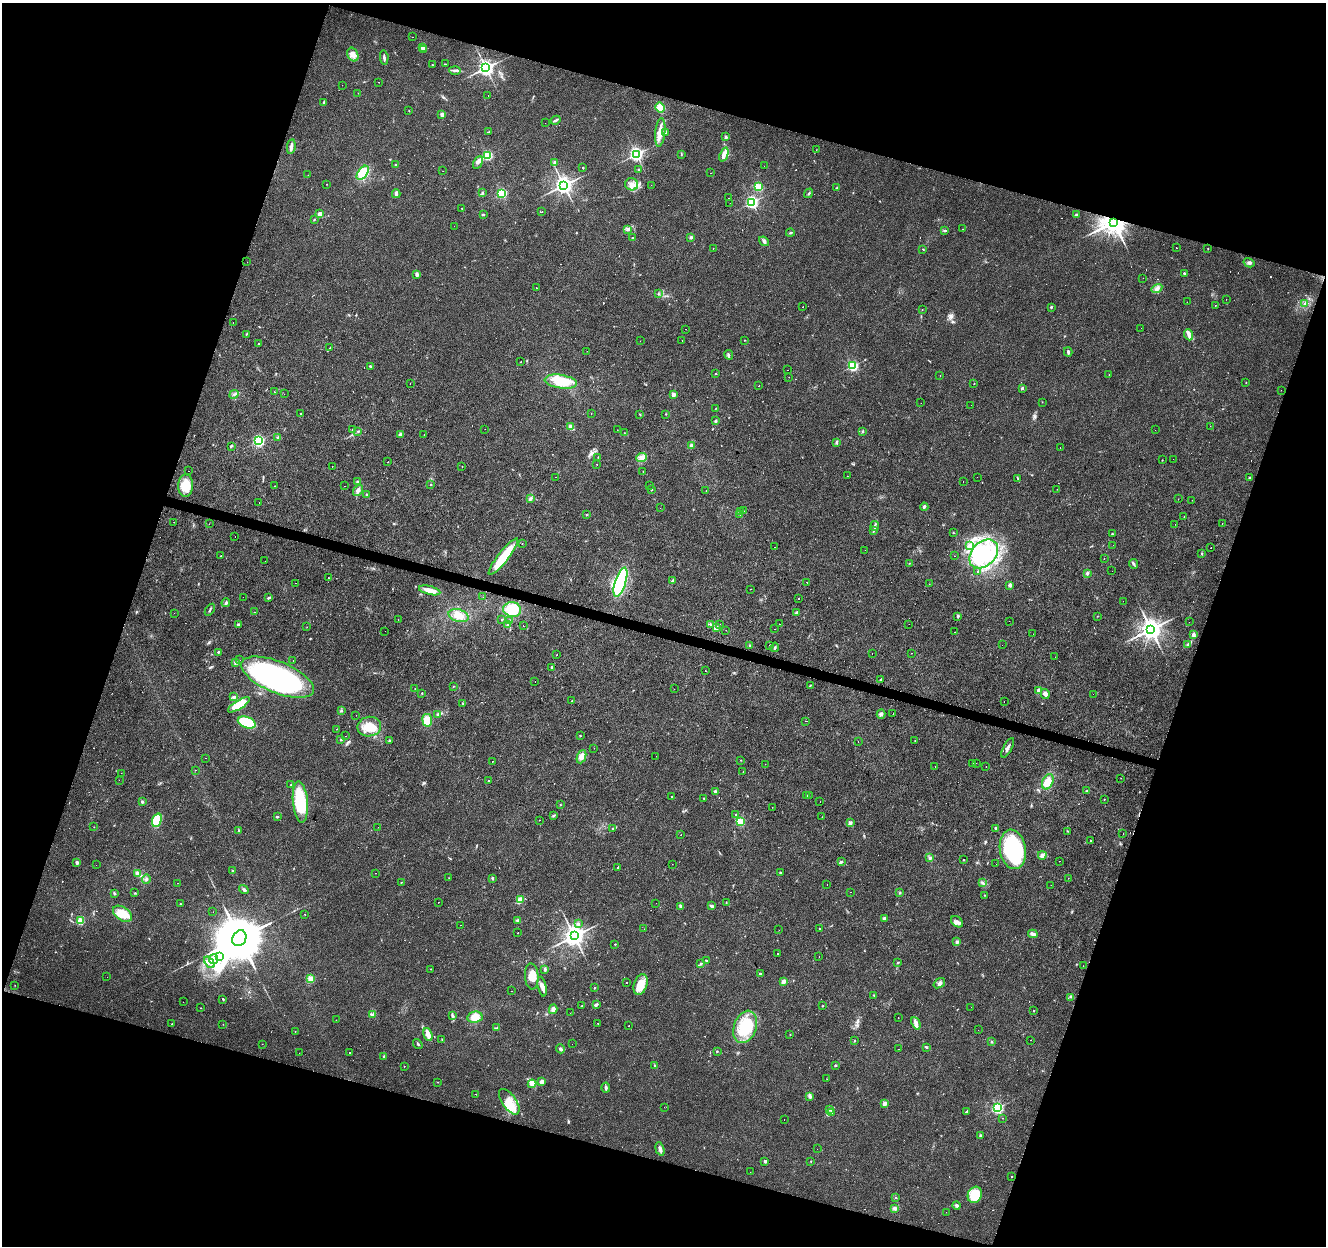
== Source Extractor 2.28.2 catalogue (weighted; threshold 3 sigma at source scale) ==
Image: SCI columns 6-5300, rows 279-5251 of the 5300 x 5466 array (HDU 1 of 3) = the unmasked area's bounding box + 8 px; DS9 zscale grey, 4 x 4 block average (1 PNG px = mean of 4 x 4 image px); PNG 1328 x 1248 px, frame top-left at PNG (2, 3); each listed source drawn as its Kron ellipse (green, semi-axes under 4 px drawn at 4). Shown black and unused: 37% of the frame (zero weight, under 3 of 4 exposures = <1% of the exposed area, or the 3 px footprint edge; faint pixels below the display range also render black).
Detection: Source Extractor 2.28.2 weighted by HDU 2 'WHT'. Background 0.0156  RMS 0.0032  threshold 0.0144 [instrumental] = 3 sigma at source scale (4.5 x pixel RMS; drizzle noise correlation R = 1.50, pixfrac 1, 0.0396/0.0396 arcsec/px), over >= 5 px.
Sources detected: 666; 2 too faint to see at this stretch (4 x 4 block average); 4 inside a brighter object's white glare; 126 cosmic-ray / hot-pixel residue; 2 long thin detections or spike segments (spike, bleed or trail) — neither listed nor drawn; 4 coinciding with a brighter row at this scale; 14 inside a brighter listed object's ellipse — not listed separately; of the other 514, all 500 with FLUX_AUTO >= 0.281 (the completeness limit of this list) listed and drawn (14 fainter detections not listed), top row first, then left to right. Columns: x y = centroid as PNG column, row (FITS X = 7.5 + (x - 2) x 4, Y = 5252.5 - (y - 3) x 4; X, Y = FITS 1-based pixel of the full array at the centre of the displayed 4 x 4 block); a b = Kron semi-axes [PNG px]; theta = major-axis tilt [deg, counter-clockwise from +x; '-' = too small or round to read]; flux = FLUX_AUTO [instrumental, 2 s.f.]
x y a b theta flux
412 37 2 2 - 0.66
423 47 2 2 - 31
424 49 2 2 - 8.8
353 55 7 5 -64 15
384 58 7 2 -86 4.3
445 64 3 2 - 1.2
432 65 2 2 - 1.4
486 68 3 3 - 850
455 70 6 3 -2 4.7
379 82 2 2 - 1.2
342 85 2 2 - 0.8
358 93 2 2 - 0.48
488 96 2 2 - 0.82
323 102 3 2 - 1.5
660 108 5 4 - 20
409 111 2 2 - 0.73
442 114 2 2 - 24
556 120 5 2 - 3.5
545 123 2 2 - 1.7
488 132 3 2 - 1.4
660 132 14 5 84 22
665 133 2 2 - 0.75
726 137 2 2 - 12
291 147 7 2 79 7.7
816 150 2 2 - 0.71
636 154 2 2 - 550
681 154 3 2 - 1.2
488 155 2 2 - 180
724 155 7 4 68 13
478 162 7 3 64 6
554 162 2 2 - 1.1
396 165 2 2 - 7.5
764 166 2 2 - 0.4
583 168 2 2 - 3.5
638 170 2 2 - 1
443 171 2 2 - 0.68
363 173 8 4 55 51
710 173 2 2 - 1.5
308 175 2 2 - 0.38
327 184 2 2 - 0.47
632 184 6 6 - 12
564 185 3 3 - 1100
651 185 2 2 - 0.44
758 187 2 2 - 120
836 188 2 2 - 0.99
483 192 2 2 - 1.2
502 193 2 2 - 210
808 193 5 2 - 2.3
396 194 4 2 - 7.5
729 198 2 2 - 0.37
752 202 2 2 - 400
730 203 2 2 - 0.45
462 208 2 2 - 2.9
542 212 2 2 - 2.8
320 214 2 2 - 30
483 215 4 2 - 1.7
1076 215 2 2 - 11
314 219 2 2 - 1.1
1113 222 4 3 - 3100
454 226 2 2 - 0.31
627 229 3 2 - 2
962 229 2 2 - 1.2
945 231 4 2 - 1.9
790 233 4 2 - 2.4
691 237 3 2 - 3.2
633 238 3 2 - 1.6
764 241 5 3 - 4
713 248 2 2 - 0.65
1176 248 2 2 - 0.84
923 249 2 2 - 1
1208 249 2 2 - 0.64
247 262 2 2 - 0.51
1249 263 6 3 -30 4
1184 273 2 2 - 5.1
417 275 4 3 - 3.6
1143 278 2 2 - 0.58
537 288 2 2 - 43
1157 289 5 4 - 6.7
658 294 2 2 - 1.2
1226 299 2 2 - 0.45
1187 302 2 2 - 2.8
1305 304 3 2 - 1.6
1215 305 2 2 - 0.49
803 307 2 2 - 48
1051 307 2 2 - 4.5
922 309 2 2 - 0.71
233 323 2 2 - 0.83
1141 328 2 2 - 0.71
685 329 2 2 - 0.39
246 334 3 2 - 1.3
1189 335 6 3 -67 6.7
745 340 2 2 - 0.65
640 341 2 2 - 0.39
682 341 2 2 - 0.32
258 344 2 2 - 1.7
330 348 2 2 - 0.68
587 351 2 2 - 0.47
1068 352 5 2 - 3.7
729 355 5 2 - 3
521 362 2 2 - 4
371 366 4 2 - 2.2
853 366 2 2 - 240
788 370 2 2 - 0.58
716 373 2 2 - 0.94
1109 374 2 2 - 0.55
940 376 2 2 - 2.1
789 377 2 2 - 0.51
561 382 16 6 -9 40
1246 382 2 2 - 1.1
410 383 2 2 - 2.3
974 384 2 2 - 0.66
759 386 2 2 - 4.8
1022 388 2 2 - 11
1281 390 2 2 - 0.94
274 392 2 2 - 0.92
234 394 5 2 - 1.9
284 394 2 2 - 2
673 395 2 2 - 24
1042 402 2 2 - 0.52
921 403 2 2 - 0.32
971 405 2 2 - 1.2
716 408 2 2 - 0.63
300 413 2 2 - 1.5
591 414 2 2 - 0.68
666 414 2 2 - 0.88
640 415 2 2 - 0.84
716 421 2 2 - 3.1
1210 426 2 2 - 0.67
571 427 4 3 - 8.4
352 429 2 2 - 0.54
485 429 2 2 - 0.76
617 430 2 2 - 1.3
1155 430 2 2 - 0.44
862 431 2 2 - 2.2
358 432 2 2 - 1.3
624 433 2 2 - 0.4
400 434 3 3 - 2.5
424 435 2 2 - 8.7
277 438 2 2 - 0.84
259 441 2 2 - 320
836 442 3 2 - 3.5
691 445 2 2 - 26
231 446 4 2 - 2.3
1060 447 2 2 - 3
598 457 2 2 - 0.83
641 458 5 4 - 7.9
1173 459 2 2 - 0.45
1162 460 2 2 - 1.2
388 462 2 2 - 0.36
597 464 2 2 - 2.4
332 466 2 2 - 1
462 467 2 2 - 0.46
188 471 2 2 - 0.32
643 472 2 2 - 0.42
847 476 2 2 - 0.54
555 477 2 2 - 1.1
977 477 2 2 - 1.3
1249 478 2 2 - 1.2
1018 479 3 2 - 1.4
963 481 2 2 - 0.78
357 482 3 2 - 2
430 485 2 2 - 0.65
650 485 2 2 - 0.75
186 486 11 7 89 34
274 486 2 2 - 2.6
345 486 2 2 - 0.32
1057 489 2 2 - 0.38
358 490 6 4 53 6.2
652 490 3 2 - 1.1
706 490 2 2 - 2
367 495 3 2 - 1.8
531 498 3 3 - 3.3
1178 499 2 2 - 5.7
1192 500 2 2 - 0.96
259 502 2 2 - 1.2
924 507 4 3 - 2.9
660 508 2 2 - 0.35
744 511 2 2 - 0.38
740 512 2 2 - 0.73
586 515 2 2 - 1.1
740 515 2 2 - 0.4
1184 516 2 2 - 0.62
174 522 2 2 - 2.9
1222 523 2 2 - 0.46
209 524 2 2 - 2.1
1175 524 2 2 - 0.5
875 526 5 2 - 3.4
873 531 3 2 - 2.3
953 532 2 2 - 0.84
1112 534 2 2 - 1.5
235 537 2 2 - 1.6
522 543 2 2 - 2
1113 545 2 2 - 0.35
970 546 2 2 - 20
774 547 2 2 - 0.5
1211 548 2 2 - 2.6
865 550 2 2 - 0.38
984 554 16 12 45 81
1202 554 3 2 - 1.6
220 556 2 2 - 8.4
503 556 23 5 52 61
954 556 2 2 - 0.44
1104 558 2 2 - 0.39
265 561 2 2 - 1.5
909 563 2 2 - 0.82
1134 564 5 2 - 2.8
978 571 2 2 - 2.4
1112 571 2 2 - 0.57
1087 573 3 2 - 3.1
328 577 2 2 - 0.87
673 580 2 2 - 14
620 582 15 5 72 160
807 582 2 2 - 2.2
295 583 2 2 - 0.55
929 584 2 2 - 0.48
1010 585 2 2 - 9.3
751 589 2 2 - 1.5
430 590 11 4 -13 18
243 597 2 2 - 0.33
483 597 2 2 - 0.72
269 598 4 2 - 2.7
798 598 2 2 - 1.9
1123 601 2 2 - 19
226 603 4 3 - 3.3
512 609 9 7 -10 47
210 610 6 2 58 2.5
255 612 2 2 - 5.1
796 612 2 2 - 2.9
174 613 2 2 - 2.2
458 616 10 6 -15 17
958 616 2 2 - 12
1098 616 2 2 - 0.4
502 619 2 2 - 2.6
398 620 2 2 - 1.7
509 621 3 2 - 1.4
1009 621 2 2 - 0.44
1189 622 2 2 - 0.72
710 624 3 2 - 1.9
719 624 2 2 - 0.33
779 624 2 2 - 3.1
909 624 2 2 - 2.4
238 625 2 2 - 8.9
508 625 3 3 - 2.7
523 626 2 2 - 2.7
307 627 2 2 - 0.47
716 628 4 3 - 6.4
774 629 2 2 - 0.4
1151 629 3 3 - 1800
726 630 2 2 - 0.32
385 631 2 2 - 0.32
954 632 2 2 - 2.3
1033 634 2 2 - 0.79
1193 635 3 3 - 6.1
1188 644 3 2 - 2.2
1002 645 2 2 - 0.45
750 646 2 2 - 5.7
769 646 2 2 - 1.2
775 647 5 3 - 2.7
218 652 2 2 - 3.4
872 653 2 2 - 0.8
911 653 2 2 - 0.4
557 655 2 2 - 2
1055 657 2 2 - 0.62
240 660 2 2 - 0.67
293 661 2 2 - 1.6
236 663 4 3 - 4.2
552 667 2 2 - 5.4
705 671 2 2 - 0.47
277 677 39 15 -22 470
881 679 3 2 - 2.1
535 681 2 2 - 0.28
810 685 3 2 - 1.1
453 686 2 2 - 0.95
415 688 2 2 - 0.34
674 689 2 2 - 0.75
1039 690 3 2 - 15
422 693 2 2 - 1.1
1045 694 5 3 - 9.8
1093 694 2 2 - 0.81
234 697 2 2 - 3.6
572 701 2 2 - 1.2
1004 701 2 2 - 0.61
463 703 2 2 - 1
239 705 12 4 31 40
341 710 3 2 - 1.8
893 713 2 2 - 0.84
438 714 3 2 - 2.3
881 714 5 3 - 3.5
356 715 2 2 - 0.4
427 720 6 5 - 28
806 721 2 2 - 1.3
247 723 9 5 -20 59
369 727 12 10 8 32
337 729 2 2 - 5.1
580 735 2 2 - 0.92
345 736 2 2 - 2.5
341 739 2 2 - 1.7
389 740 3 2 - 1.9
858 741 2 2 - 1
915 741 2 2 - 2.2
594 748 2 2 - 0.68
1008 748 11 2 63 6
656 756 2 2 - 1.9
581 757 7 4 67 12
205 758 2 2 - 0.46
741 760 2 2 - 0.5
492 761 2 2 - 15
972 763 2 2 - 0.28
976 763 2 2 - 0.34
765 764 2 2 - 0.32
935 766 2 2 - 4
986 767 2 2 - 5.5
195 770 2 2 - 1.4
743 772 2 2 - 1.5
121 773 2 2 - 0.28
1121 778 2 2 - 0.58
119 780 2 2 - 0.49
489 781 2 2 - 2.3
1048 782 8 5 66 20
291 785 2 2 - 0.59
715 791 3 3 - 2.8
1086 791 4 2 - 2.1
672 796 2 2 - 9
807 796 2 2 - 1
809 796 2 2 - 2.1
703 798 2 2 - 0.79
1104 799 2 2 - 0.61
142 802 2 2 - 3.8
300 802 20 7 -85 99
820 802 2 2 - 0.28
560 805 2 2 - 0.72
772 807 2 2 - 0.36
553 815 3 2 - 2.1
736 815 2 2 - 2.4
277 817 2 2 - 3.1
822 817 2 2 - 3
157 820 7 4 70 59
539 820 2 2 - 5.6
740 822 2 2 - 150
850 823 2 2 - 24
94 827 2 2 - 0.46
378 827 2 2 - 0.78
996 828 2 2 - 7.7
613 829 2 2 - 3
239 831 3 2 - 1.6
1068 831 2 2 - 0.57
1123 833 2 2 - 0.43
681 835 2 2 - 4.5
1091 841 2 2 - 2.2
1013 849 20 13 -81 200
1042 855 4 3 - 4.4
930 858 3 3 - 3.7
964 860 2 2 - 1.3
1059 861 2 2 - 3.6
77 862 2 2 - 16
841 862 3 2 - 4
672 864 2 2 - 0.46
996 864 2 2 - 1.3
96 865 2 2 - 1.5
618 867 2 2 - 12
233 871 2 2 - 2.9
780 872 2 2 - 1.5
138 873 2 2 - 1.9
375 873 2 2 - 1.4
449 878 3 2 - 0.73
492 878 4 2 - 2.4
1068 878 2 2 - 1.2
146 879 5 2 - 3.3
178 883 2 2 - 0.53
401 883 2 2 - 0.89
983 883 3 2 - 2.3
827 885 2 2 - 0.52
1051 885 2 2 - 0.31
244 890 5 3 - 3.2
851 892 2 2 - 0.66
114 893 3 2 - 1.7
135 893 2 2 - 0.68
900 893 2 2 - 1.2
985 895 2 2 - 0.86
520 899 2 2 - 49
438 902 2 2 - 0.9
726 902 2 2 - 0.68
656 903 2 2 - 1.7
180 904 2 2 - 0.98
681 906 2 2 - 20
711 906 4 3 - 3.3
213 912 2 2 - 0.36
122 914 11 6 -34 42
305 914 2 2 - 0.77
884 918 2 2 - 18
518 920 3 2 - 2.3
81 921 2 2 - 110
957 922 7 5 -43 7.4
578 923 2 2 - 6.4
461 925 2 2 - 1.1
644 929 2 2 - 1.2
820 929 3 2 - 1.3
779 930 2 2 - 0.84
518 933 2 2 - 4.4
1033 934 5 3 - 7.1
574 936 3 3 - 1600
239 938 8 6 62 13000
957 942 3 3 - 3.6
615 944 2 2 - 0.85
778 954 2 2 - 1.4
220 956 3 2 - 1.6
819 957 2 2 - 3.8
214 959 5 2 - 4.3
706 961 3 2 - 1.8
209 962 7 4 -50 9.5
898 962 2 2 - 5.1
700 964 2 2 - 1.5
1083 966 2 2 - 2
431 969 2 2 - 1.1
544 969 4 3 - 2.4
760 974 2 2 - 6.8
532 976 13 7 -86 20
107 977 2 2 - 0.29
311 979 2 2 - 79
784 981 4 3 - 6.9
626 982 2 2 - 0.8
939 983 6 3 37 5.2
15 985 2 2 - 0.47
640 985 10 6 70 37
542 987 10 4 -78 9.9
595 988 2 2 - 1.1
511 991 2 2 - 5.2
874 995 2 2 - 1.1
1071 997 2 2 - 1.1
223 999 3 2 - 1.6
183 1002 2 2 - 2.4
596 1004 3 2 - 4.8
582 1006 2 2 - 0.89
823 1006 2 2 - 1.2
971 1007 2 2 - 0.79
201 1008 2 2 - 0.9
553 1009 5 3 - 9.5
1034 1011 2 2 - 1.7
570 1013 2 2 - 0.42
372 1015 3 3 - 2.5
452 1015 4 3 - 3
475 1017 7 5 9 23
898 1018 2 2 - 1
336 1020 2 2 - 2.3
598 1023 2 2 - 0.58
916 1023 6 3 -66 6.9
172 1024 2 2 - 1.2
223 1024 2 2 - 0.6
629 1026 2 2 - 1.6
745 1027 17 11 71 73
496 1028 2 2 - 0.92
978 1030 2 2 - 0.57
295 1031 2 2 - 0.75
428 1034 7 3 -72 18
790 1035 2 2 - 0.68
442 1039 2 2 - 0.67
855 1040 3 2 - 1
1031 1040 2 2 - 0.62
991 1041 2 2 - 6.9
262 1044 2 2 - 0.3
418 1044 5 2 - 2.3
572 1044 2 2 - 0.53
926 1047 3 2 - 2
560 1049 4 3 - 3.2
899 1049 2 2 - 4
717 1051 2 2 - 1.5
299 1053 2 2 - 1.5
349 1053 2 2 - 3.8
384 1057 3 2 - 3.2
836 1065 3 2 - 1.3
404 1066 2 2 - 21
654 1066 3 2 - 1.8
827 1079 2 2 - 0.3
438 1082 2 2 - 0.81
541 1082 3 2 - 9.7
532 1084 4 3 - 5.6
606 1088 5 2 - 4.3
476 1094 2 2 - 3.6
810 1096 4 3 - 5.8
509 1102 15 7 -55 28
885 1103 2 2 - 30
664 1107 2 2 - 0.35
997 1108 2 2 - 370
829 1109 3 2 - 2.1
831 1112 3 2 - 2.1
966 1112 3 2 - 2
1002 1118 2 2 - 1
784 1119 2 2 - 0.47
981 1136 3 2 - 3.5
660 1149 7 3 -73 7.2
817 1149 2 2 - 0.67
765 1161 2 2 - 10
811 1161 2 2 - 0.87
750 1172 2 2 - 0.57
1012 1176 2 2 - 1.4
975 1195 8 7 - 42
896 1198 2 2 - 0.77
957 1205 4 3 - 3.7
895 1208 4 4 - 4.1
946 1212 2 2 - 0.49
Overlapping masked pixels (flux is a lower limit): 1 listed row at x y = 1113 222
Diffuse or blended objects may show on this block-average render without a row.